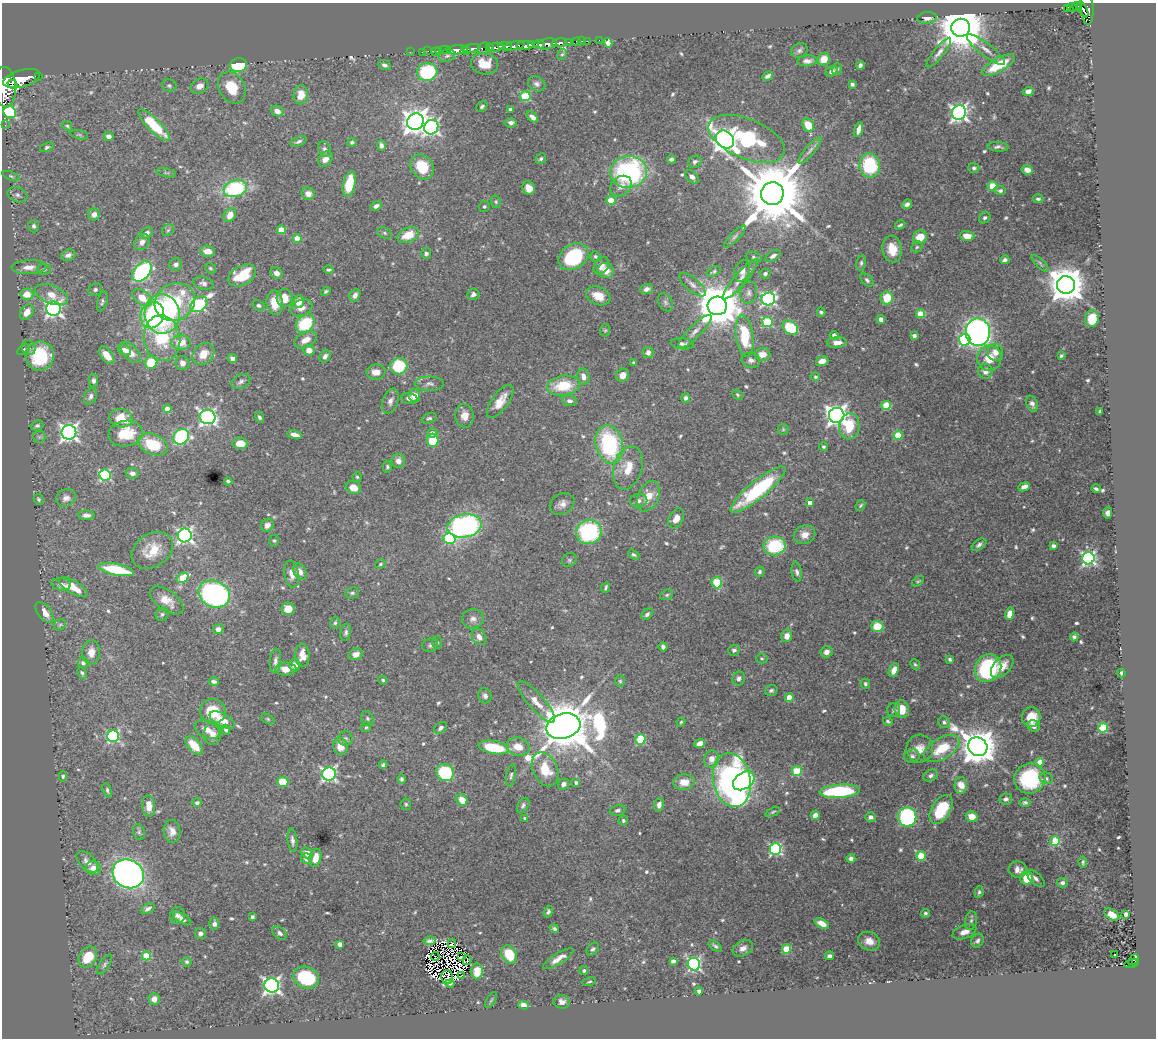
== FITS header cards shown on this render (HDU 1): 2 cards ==
NAXIS1  =                 1154
NAXIS2  =                 1036

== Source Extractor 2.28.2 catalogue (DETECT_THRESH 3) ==
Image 1154 x 1036 px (HDU 1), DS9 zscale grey, 1 PNG px = 1 image px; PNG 1158 x 1040 px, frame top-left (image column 1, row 1036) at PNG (2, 3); each listed source drawn as its Kron ellipse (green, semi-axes under 4 px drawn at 4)
Background 0.624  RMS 0.018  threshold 0.053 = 3 sigma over >= 5 px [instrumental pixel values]
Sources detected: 646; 10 with non-positive FLUX_AUTO (blend fragments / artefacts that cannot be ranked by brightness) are neither listed nor drawn; of the other 636, the 500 brightest by FLUX_AUTO listed and drawn (136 fainter detections omitted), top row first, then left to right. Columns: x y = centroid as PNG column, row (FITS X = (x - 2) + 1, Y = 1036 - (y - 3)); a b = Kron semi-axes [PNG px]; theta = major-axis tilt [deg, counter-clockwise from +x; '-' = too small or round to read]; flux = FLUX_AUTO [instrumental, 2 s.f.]
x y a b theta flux
1077 6 4 3 - 220
1072 7 5 3 - 170
1068 8 4 3 - 110
1087 8 16 6 -87 700
1083 9 9 3 -63 390
927 18 10 5 5 7.7
961 28 9 9 - 6700
599 40 2 2 - 13
577 41 4 3 - 100
582 41 2 2 - 14
587 41 2 2 - 18
568 42 3 2 - 150
559 43 7 3 6 420
608 43 5 4 - 10
540 44 5 3 - 630
548 44 10 5 9 2300
531 45 3 3 - 740
505 46 7 3 -1 490
515 46 10 3 13 860
525 46 8 4 2 2600
495 47 8 3 8 840
471 48 9 3 7 2100
484 48 6 5 - 270
490 48 3 2 - 290
439 50 3 3 - 57
445 50 6 2 0 51
457 50 10 4 6 1500
467 50 3 2 - 490
799 50 8 7 - 3.8
986 50 23 6 -38 10
428 51 2 2 - 23
435 51 3 2 - 25
410 52 2 2 - 17
422 52 2 2 - 21
939 53 18 5 51 6.8
562 54 6 4 63 1.8
447 56 8 6 15 3.2
824 59 6 6 - 16
807 61 10 5 6 5.5
485 64 13 10 -10 22
239 65 8 7 - 75
384 65 6 4 -26 3.3
860 65 4 4 - 3.4
998 65 18 6 29 49
837 69 6 5 - 2.7
832 71 6 5 - 5.5
427 72 10 9 - 100
38 76 3 2 - 82
768 76 6 3 29 4.5
22 79 19 8 15 4900
13 84 5 2 - 570
537 84 9 7 -26 4.9
852 84 4 4 - 3.5
169 85 7 6 - 2.3
200 86 9 7 25 8.3
5 87 20 11 -86 6500
232 88 17 12 -60 32
1028 91 5 4 - 7.5
301 95 9 7 82 15
525 96 5 5 - 84
482 107 6 5 - 2.4
510 109 3 3 - 2.3
277 111 6 5 - 7.5
10 112 6 5 - 170
959 113 7 7 - 430
532 117 7 4 -43 5.8
415 122 8 8 - 1200
511 123 6 5 - 4.4
5 125 2 2 - 8.5
154 125 21 6 -44 53
808 125 7 5 -58 25
67 126 5 4 - 1.8
431 127 7 7 - 310
858 130 8 4 72 7.4
79 135 9 4 -11 2
109 136 5 4 - 5.4
747 139 40 20 -22 130
725 140 10 8 -47 980
299 141 8 4 21 3.5
352 142 4 4 - 2.2
381 145 5 4 - 4.3
47 147 7 4 20 2.4
998 147 11 4 -4 3.9
324 149 8 6 -66 3.9
810 150 16 5 50 5.6
325 159 8 6 51 8.1
541 159 6 5 - 2.4
671 159 4 4 - 3.2
695 162 7 5 27 3.9
870 165 12 10 -75 85
422 167 13 11 -50 41
974 168 5 5 - 3.1
1027 170 6 4 -15 9.8
629 172 18 16 5 220
166 173 10 3 -10 2.2
11 176 9 4 -21 2.2
692 177 8 5 -44 6.8
349 184 13 6 77 36
621 186 11 9 37 9.8
992 186 5 5 - 27
529 188 7 6 - 12
235 189 12 8 18 120
1000 190 6 4 -3 3.1
308 194 7 6 - 7.3
772 194 11 11 - 14000
17 195 10 7 -20 4.7
1038 199 5 4 - 2.5
611 201 4 4 - 37
496 202 6 5 - 2
907 204 5 4 - 4.5
376 206 6 4 26 4.2
484 206 5 5 - 2.5
94 214 6 6 - 8.3
230 215 7 5 60 13
985 218 6 5 - 3
900 225 5 3 - 2.3
34 226 6 5 - 2.9
168 230 6 5 - 2.4
281 230 4 4 - 27
147 233 7 5 33 5.2
384 233 7 5 -28 2.4
408 235 11 7 23 26
735 236 14 4 46 4.2
967 236 7 5 -7 14
920 237 7 6 - 18
297 238 4 4 - 21
142 242 9 6 51 6.7
917 247 6 5 - 2.1
892 249 13 9 -82 21
207 251 7 5 -3 11
426 253 5 5 - 3.6
68 255 7 5 18 4.8
595 256 5 5 - 2.7
773 256 8 5 32 4.4
573 257 16 12 34 98
754 257 8 5 -19 2.5
1005 260 4 3 - 3.7
861 263 8 4 76 2.7
1040 263 11 4 -45 2.9
176 264 6 6 - 4.9
601 266 9 7 55 8.8
29 267 17 7 2 10
210 268 6 4 -32 2
44 269 7 5 -1 2.8
328 269 5 3 - 2
606 271 8 7 - 14
714 271 7 4 27 2.1
742 271 11 7 74 7.5
142 272 12 7 49 190
277 273 6 5 - 6.1
765 273 5 5 - 3.3
242 275 15 9 29 46
740 279 26 6 49 12
867 280 8 5 -46 3.4
203 283 10 6 -14 5
692 285 16 7 -41 7.6
1066 285 9 9 - 3200
95 289 7 6 - 3.5
647 289 6 5 - 5.1
326 291 5 3 - 2.2
749 293 11 8 80 5.8
27 294 6 5 - 19
473 294 6 5 - 3.9
51 295 17 9 -23 18
355 295 7 5 61 5.4
598 296 13 9 -23 17
142 298 11 7 -39 18
284 298 9 8 - 19
887 298 6 6 - 27
768 299 7 6 - 270
102 301 10 5 74 2.9
175 302 21 18 31 93
298 302 6 5 - 15
665 302 9 7 -59 3.6
275 303 12 8 -85 21
199 304 9 7 34 190
259 305 6 5 - 2.7
717 306 9 9 - 5400
301 308 11 8 21 9
53 309 7 7 - 450
27 312 8 6 56 14
821 312 4 3 - 2.5
162 314 20 17 -81 200
921 314 4 4 - 37
152 315 13 11 68 80
881 319 4 4 - 5.7
1092 319 8 7 - 31
767 322 5 5 - 75
305 324 10 8 43 72
790 328 8 6 -36 65
605 330 6 5 - 1.8
695 332 23 6 45 9.3
978 332 13 12 - 560
745 336 21 8 -82 58
834 336 5 4 - 6.5
914 336 4 3 - 4.9
162 338 23 18 -81 87
306 340 12 7 26 12
965 340 6 5 - 130
181 342 9 7 0 21
837 343 10 5 6 9.7
682 344 12 5 -7 4.9
29 348 7 6 - 3.9
23 350 7 4 42 2.2
124 350 7 5 -30 7.4
309 350 6 5 - 10
130 352 13 7 -46 11
648 352 6 5 - 5.6
995 352 8 7 - 11
203 354 12 9 47 17
762 354 8 6 -5 12
107 355 10 5 -52 14
40 356 15 14 - 91
325 356 6 5 - 4.9
1061 356 4 3 - 2
232 358 5 4 - 4.5
989 358 13 12 - 22
751 360 9 7 -14 5.1
822 361 6 5 - 10
151 363 6 6 - 44
182 363 7 7 - 6.5
634 363 4 3 - 2.4
399 366 9 8 - 63
985 371 7 7 - 9.3
376 372 9 7 3 11
623 375 7 6 - 9.4
583 377 8 6 -77 7.3
815 377 5 4 - 2
93 381 6 5 - 3.3
241 381 10 6 28 4.1
429 384 14 7 0 5.9
563 386 16 10 8 42
414 395 6 6 - 16
737 395 6 4 -41 2
90 396 8 6 66 4.1
409 398 8 5 -14 5.7
685 398 5 4 - 3.8
390 401 13 7 70 6.6
500 401 19 8 55 18
569 401 7 5 -10 4
1032 404 8 5 -70 4.9
886 405 4 4 - 52
167 409 4 4 - 13
1100 411 4 3 - 1.9
837 415 8 7 - 750
464 416 12 9 -85 12
208 417 8 7 - 360
259 417 5 4 - 2.6
121 418 12 9 -11 27
429 418 8 5 19 2.9
37 425 6 5 - 3.2
849 426 13 10 83 37
783 429 5 5 - 1.8
69 432 7 7 - 510
432 433 5 4 - 5
126 434 17 13 10 38
294 434 7 4 -13 7.8
898 435 4 4 - 43
39 437 6 6 - 3
181 437 8 7 - 180
433 440 7 6 - 41
240 443 8 5 -7 15
153 444 16 10 -21 46
609 444 19 13 -77 140
823 446 4 4 - 2.1
398 461 7 7 - 8.4
387 467 6 4 -87 2.1
628 468 22 14 74 28
132 473 6 5 - 4.3
105 475 6 5 - 150
357 477 5 4 - 1.9
228 481 4 3 - 2.4
1024 487 6 4 23 8.1
353 488 8 6 -17 12
1096 489 5 3 - 2.5
758 490 34 9 39 130
648 496 16 10 65 23
66 498 10 8 22 6.5
39 499 5 4 - 2.4
639 501 8 7 - 4.7
810 503 4 4 - 11
562 504 13 10 30 8.8
860 505 5 3 - 1.9
1108 513 5 4 - 4.6
86 515 8 5 -1 5.4
676 519 10 7 61 13
267 525 7 6 - 5.3
464 526 17 11 11 280
589 532 13 12 - 140
185 535 7 7 - 350
805 535 11 9 18 11
449 539 6 5 - 110
274 541 6 5 - 2
979 545 8 5 34 3.8
775 546 11 9 10 77
1053 546 4 4 - 4.3
152 550 22 16 33 29
634 555 6 4 -31 2.4
1088 558 6 6 - 290
569 560 7 6 - 2.5
380 564 5 4 - 1.8
116 570 18 5 -11 63
300 572 8 6 -61 7.9
760 572 5 4 - 2.5
797 572 9 5 -79 3.7
292 574 13 7 -80 10
182 578 6 4 36 35
918 581 7 4 33 1.8
717 583 6 5 - 36
61 584 10 6 -6 4.6
73 587 16 6 -29 25
606 587 6 3 66 2.4
352 593 7 5 10 2.7
214 594 16 13 -24 300
667 595 6 5 - 2.1
167 600 19 10 -35 16
288 609 6 6 - 19
45 613 12 6 -53 12
162 614 7 6 - 2.8
647 614 6 4 41 3.3
1010 614 6 4 74 12
473 619 11 9 12 7.1
335 623 6 5 - 2.4
60 625 6 5 - 2.2
877 626 6 5 - 31
218 629 5 5 - 7.5
346 632 9 5 79 3.1
787 636 6 5 - 9.1
479 637 9 6 -54 7.5
1074 637 4 4 - 2.7
437 643 6 5 - 2.5
430 645 8 6 17 3.2
663 647 4 4 - 4.3
734 650 6 5 - 3.7
91 652 12 9 87 11
827 652 6 5 - 5.3
356 654 7 5 22 7.8
302 655 11 7 -88 13
762 658 6 5 - 1.8
950 659 4 3 - 2.3
275 661 12 5 84 5.1
83 663 5 5 - 5.3
295 665 6 5 - 8.4
915 665 6 4 -48 2
1002 666 14 8 47 14
988 668 14 12 57 120
286 669 10 6 2 13
894 670 7 5 65 8.4
82 673 6 4 -61 2.6
1121 673 4 3 - 1.8
738 678 7 6 - 4.4
383 680 5 4 - 2
620 681 6 5 - 1.9
214 682 5 4 - 3.7
865 684 5 4 - 2.6
771 690 6 5 - 2.7
485 696 7 6 - 4.2
789 698 4 4 - 32
536 702 27 8 -49 16
902 709 9 7 -80 20
893 710 7 6 - 2.9
213 711 13 12 - 37
1031 717 10 9 - 23
268 719 7 4 -27 1.8
367 719 8 6 -67 2.8
222 720 13 6 -28 17
888 721 5 3 - 2
681 722 5 3 - 1.8
944 722 6 5 - 3.2
563 726 17 12 15 8600
1034 726 6 5 - 5.1
366 727 5 5 - 1.9
440 728 7 5 39 3.9
1103 728 5 5 - 83
207 730 13 8 -23 10
226 730 5 4 - 4.9
213 734 11 8 90 9
113 736 6 6 - 160
345 738 7 7 - 3
640 740 5 5 - 68
700 744 5 4 - 12
194 745 11 6 -50 26
340 746 8 7 - 15
518 747 12 9 -14 17
978 747 10 9 - 3200
494 748 15 6 -10 57
920 749 14 13 - 13
942 749 20 10 31 38
912 756 8 7 - 4.6
711 759 8 7 - 9.6
1040 762 4 4 - 15
383 765 4 3 - 2.6
545 769 18 12 -65 33
797 771 5 5 - 61
445 773 9 8 - 82
329 774 7 6 - 300
511 775 11 4 79 3.2
63 776 5 4 - 2.1
931 776 8 5 27 3.5
1046 778 7 5 -27 2.6
401 779 5 4 - 3
1030 779 16 15 - 110
732 780 27 18 -79 570
744 781 12 8 35 84
283 782 5 5 - 35
684 782 10 8 5 17
576 783 4 4 - 3.4
563 784 6 5 - 4.7
961 785 8 6 -88 16
107 790 7 4 -75 2.2
839 791 20 6 3 110
1006 799 6 5 - 3.6
462 800 6 5 - 18
1025 802 5 4 - 2.4
197 803 5 4 - 2.8
406 804 6 5 - 2
523 805 8 5 58 3.2
659 805 7 5 76 5.8
149 806 11 6 -86 13
941 809 16 9 58 54
617 810 8 5 12 3.5
773 812 8 4 25 2
815 815 5 4 - 7
870 817 5 5 - 4.5
907 817 9 9 - 170
972 817 6 5 - 16
525 818 4 3 - 2.2
623 821 5 4 - 2.2
172 831 11 8 -82 9.1
139 832 8 6 -73 2.7
292 840 12 5 -83 4.6
1055 841 5 5 - 62
775 849 6 5 - 180
307 853 6 5 - 9.2
921 856 4 4 - 57
307 858 5 5 - 6.6
315 858 9 5 76 12
851 859 4 4 - 4.6
87 862 13 7 -46 7.9
1083 862 5 4 - 2.4
93 868 8 7 - 9.7
1018 870 9 8 - 8.3
128 874 16 14 -29 590
1027 878 6 6 - 30
1036 878 11 5 -44 4.5
1062 883 5 5 - 3.7
979 892 6 4 80 2.3
148 909 7 4 29 3.7
548 912 6 4 70 2.6
925 913 4 4 - 2.3
1112 914 8 5 -31 12
1126 914 4 4 - 6.6
177 915 8 7 - 4.5
252 917 4 3 - 3
182 919 10 4 -30 6.6
971 921 9 6 79 4
214 924 6 5 - 5
822 924 8 4 -29 12
554 929 4 4 - 2.4
964 932 12 6 21 8.9
280 933 8 5 -37 3.8
200 934 5 5 - 4.8
430 941 6 4 8 3.6
869 941 11 9 -23 12
977 941 7 5 59 3.7
452 943 4 3 - 8.4
340 944 4 4 - 7.5
715 946 8 4 -36 3
743 948 11 7 29 8.1
593 949 7 5 46 2.8
786 949 4 4 - 48
509 954 9 7 -58 34
1115 955 3 2 - 2.2
146 956 4 4 - 47
829 956 4 4 - 4.2
88 957 11 8 57 32
435 957 4 2 - 2.7
461 957 3 2 - 1.8
558 959 18 5 32 11
467 960 5 2 - 4.5
1133 960 6 4 49 44
673 961 4 4 - 4.2
187 962 5 4 - 2.5
1135 963 4 3 - 50
105 964 11 5 57 3.3
694 964 6 6 - 220
1132 964 7 3 11 77
477 971 8 5 88 21
584 971 4 4 - 2.2
462 975 3 2 - 1.8
306 977 13 10 -21 87
447 977 7 6 - 2
589 982 7 4 13 1.8
450 984 4 3 - 2.2
272 985 7 7 - 420
699 991 4 4 - 3.5
154 999 6 5 - 8.8
491 1000 9 3 58 1.8
562 1002 8 7 - 5.5
524 1005 5 4 - 9.7
At the frame edge (FLAGS 8, measured only in part): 1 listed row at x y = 5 87
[136 fainter detections neither listed nor drawn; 10 non-positive-flux detections neither listed nor drawn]